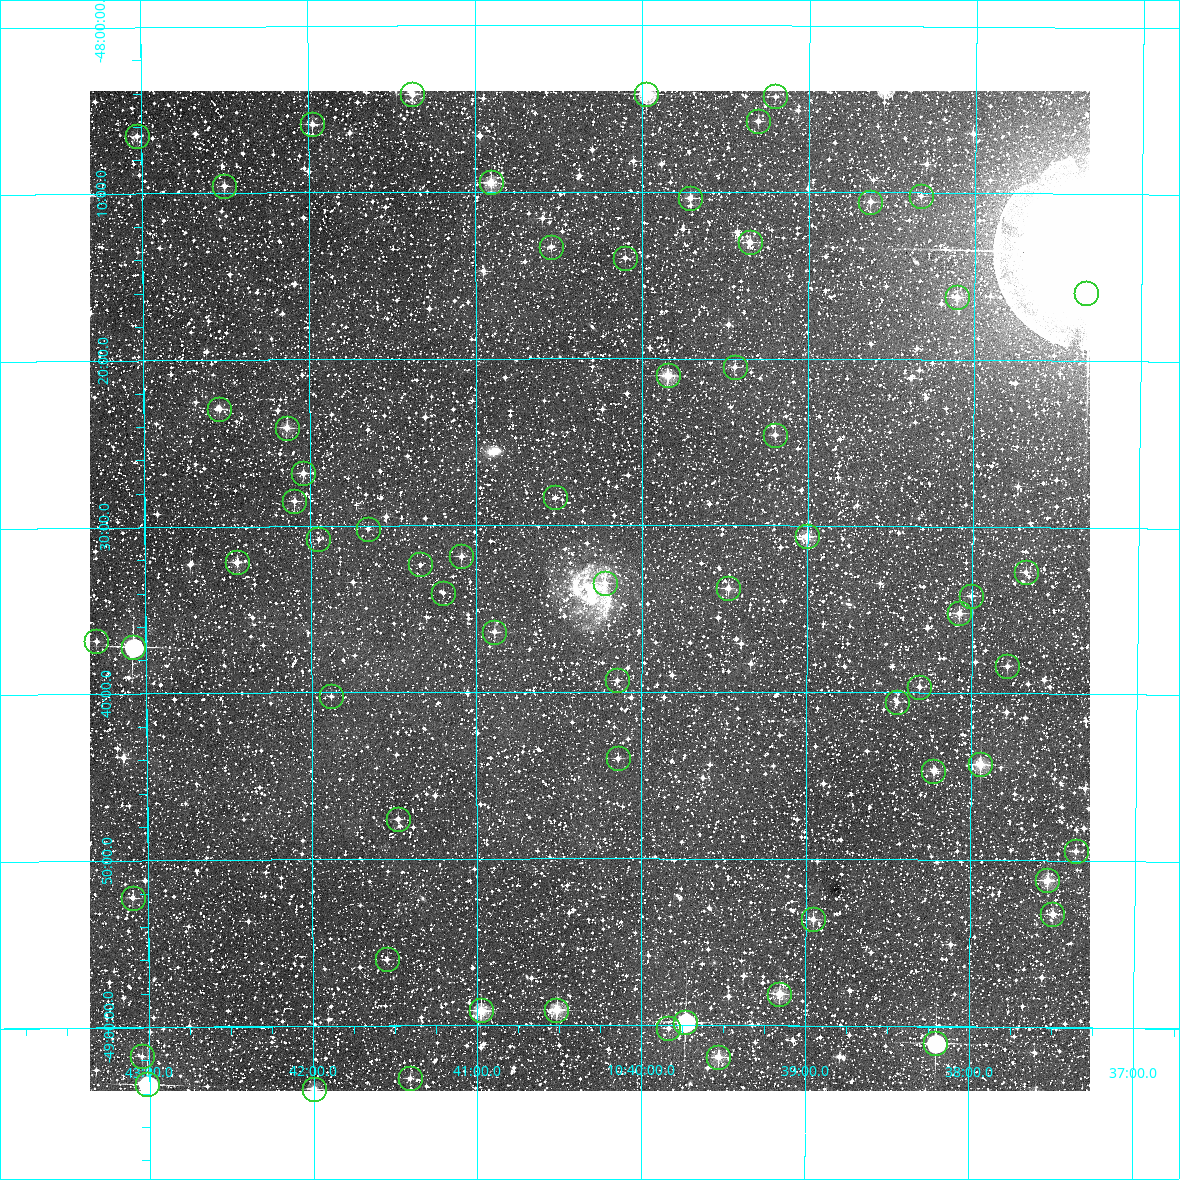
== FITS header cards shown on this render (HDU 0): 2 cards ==
NAXIS1  =                 1000 / Width of image
NAXIS2  =                 1000 / Height of image

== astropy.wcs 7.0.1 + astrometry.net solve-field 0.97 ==
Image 1000 x 1000 px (HDU 0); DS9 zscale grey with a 90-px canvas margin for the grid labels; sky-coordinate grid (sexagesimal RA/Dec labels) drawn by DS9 from the SOLVED WCS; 65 Tycho-2 reference stars matched to detected sources circled (green)
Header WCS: RA---TAN/DEC--TAN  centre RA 10:40:19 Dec -48:34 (160.08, -48.57 deg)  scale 3.6 arcsec/px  FOV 60.0' x 60.0'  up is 0 deg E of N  parity normal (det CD < 0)
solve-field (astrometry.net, Tycho-2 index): VERIFIED the header's WCS against the Tycho-2 star catalogue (verified at 3 index scales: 19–65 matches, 0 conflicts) and refined it, rather than solving blind
Solved WCS: RA---TAN-SIP/DEC--TAN-SIP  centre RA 10:40:19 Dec -48:34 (160.08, -48.57 deg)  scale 3.6 arcsec/px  FOV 60.0' x 60.0'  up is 0 deg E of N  parity normal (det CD < 0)
The solver's refit moves the header's centre by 0.26 arcsec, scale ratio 1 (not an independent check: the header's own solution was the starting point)
Tycho-2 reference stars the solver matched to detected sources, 65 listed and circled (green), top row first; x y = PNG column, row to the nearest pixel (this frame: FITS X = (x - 90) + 1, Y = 1000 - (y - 91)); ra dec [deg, ICRS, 3 dp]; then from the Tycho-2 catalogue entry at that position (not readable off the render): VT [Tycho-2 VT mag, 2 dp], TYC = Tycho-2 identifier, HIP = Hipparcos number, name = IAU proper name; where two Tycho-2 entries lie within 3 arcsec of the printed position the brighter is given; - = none
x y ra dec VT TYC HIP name
412 94 160.344 -48.068 10.61 8202-1872-1 - -
646 94 159.994 -48.069 8.95 8201-795-1 - -
775 96 159.801 -48.071 11.37 8201-539-1 - -
758 121 159.826 -48.096 11.25 8201-255-1 - -
312 124 160.494 -48.098 10.39 8202-1605-1 - -
137 136 160.757 -48.109 10.70 8202-765-1 - -
491 182 160.227 -48.157 9.39 8201-1061-1 - -
224 186 160.626 -48.159 10.87 8202-284-1 - -
921 196 159.582 -48.170 11.15 8201-1711-1 - -
690 198 159.928 -48.173 10.71 8201-1065-1 - -
870 202 159.657 -48.176 10.76 8201-37-1 - -
750 242 159.838 -48.217 10.70 8201-243-1 - -
551 247 160.136 -48.221 11.11 8201-2018-1 - -
625 258 160.026 -48.233 11.33 8201-1888-1 - -
1086 293 159.332 -48.266 10.90 8201-559-1 - -
957 297 159.527 -48.271 10.23 8201-1868-1 - -
735 367 159.860 -48.341 11.03 8201-1153-1 - -
668 375 159.961 -48.350 9.97 8201-703-1 - -
219 409 160.636 -48.382 10.89 8202-6-1 - -
287 428 160.535 -48.402 10.52 8202-1364-1 - -
775 435 159.800 -48.409 11.11 8201-143-1 - -
303 473 160.510 -48.447 10.25 8202-769-1 - -
555 497 160.131 -48.472 12.10 8201-3280-1 - -
294 501 160.524 -48.475 11.06 8202-2723-1 - -
368 529 160.414 -48.503 12.07 8202-2525-1 - -
807 536 159.751 -48.511 10.01 8201-2662-1 - -
318 539 160.488 -48.514 12.04 8202-2565-1 - -
461 556 160.272 -48.531 11.18 8201-2626-1 - -
237 562 160.612 -48.536 10.19 8202-2563-1 - -
420 564 160.334 -48.539 12.12 8202-2675-1 - -
1026 572 159.420 -48.545 11.26 8201-2824-1 - -
605 583 160.056 -48.558 11.56 8201-2322-1 - -
728 588 159.869 -48.563 10.41 8201-3195-1 - -
443 593 160.300 -48.567 12.26 8201-2374-1 - -
971 596 159.502 -48.569 10.98 8201-2868-1 - -
959 613 159.520 -48.587 10.75 8201-3276-1 - -
494 632 160.223 -48.607 11.32 8201-2636-1 - -
96 641 160.825 -48.614 11.38 8202-2227-1 - -
133 647 160.770 -48.620 8.23 8202-2629-1 52426 -
1007 666 159.446 -48.639 11.06 8201-3052-1 - -
617 680 160.037 -48.655 11.23 8201-2362-1 - -
919 687 159.580 -48.661 11.35 8201-2242-1 - -
331 696 160.470 -48.670 11.47 8202-2733-1 - -
897 702 159.613 -48.676 11.41 8201-3256-1 - -
618 758 160.036 -48.733 11.70 8201-2660-1 - -
980 764 159.486 -48.738 9.95 8201-2880-1 - -
933 771 159.557 -48.745 11.01 8201-3058-1 - -
398 819 160.370 -48.793 10.58 8206-2651-1 - -
1076 851 159.341 -48.824 10.75 8205-1626-1 - -
1047 880 159.383 -48.853 9.66 8205-1630-1 - -
133 898 160.773 -48.870 11.17 8206-74-1 - -
1052 914 159.375 -48.887 10.67 8205-594-1 - -
813 919 159.739 -48.894 10.70 8205-230-1 - -
387 959 160.387 -48.934 11.85 8206-2593-1 - -
779 994 159.790 -48.968 10.15 8205-1288-1 - -
481 1010 160.244 -48.985 8.93 8205-1232-1 - -
556 1010 160.129 -48.984 9.03 8205-2733-1 - -
685 1022 159.933 -48.997 8.17 8205-2851-1 - -
668 1028 159.958 -49.003 11.38 8205-40-1 - -
935 1043 159.551 -49.017 8.24 8205-134-1 52053 -
142 1056 160.761 -49.029 10.86 8206-570-1 - -
718 1057 159.882 -49.032 9.52 8205-162-1 - -
410 1078 160.353 -49.053 11.30 8206-2605-1 - -
147 1084 160.754 -49.057 7.18 8206-1038-1 52420 -
314 1089 160.499 -49.063 9.56 8206-2812-1 - -